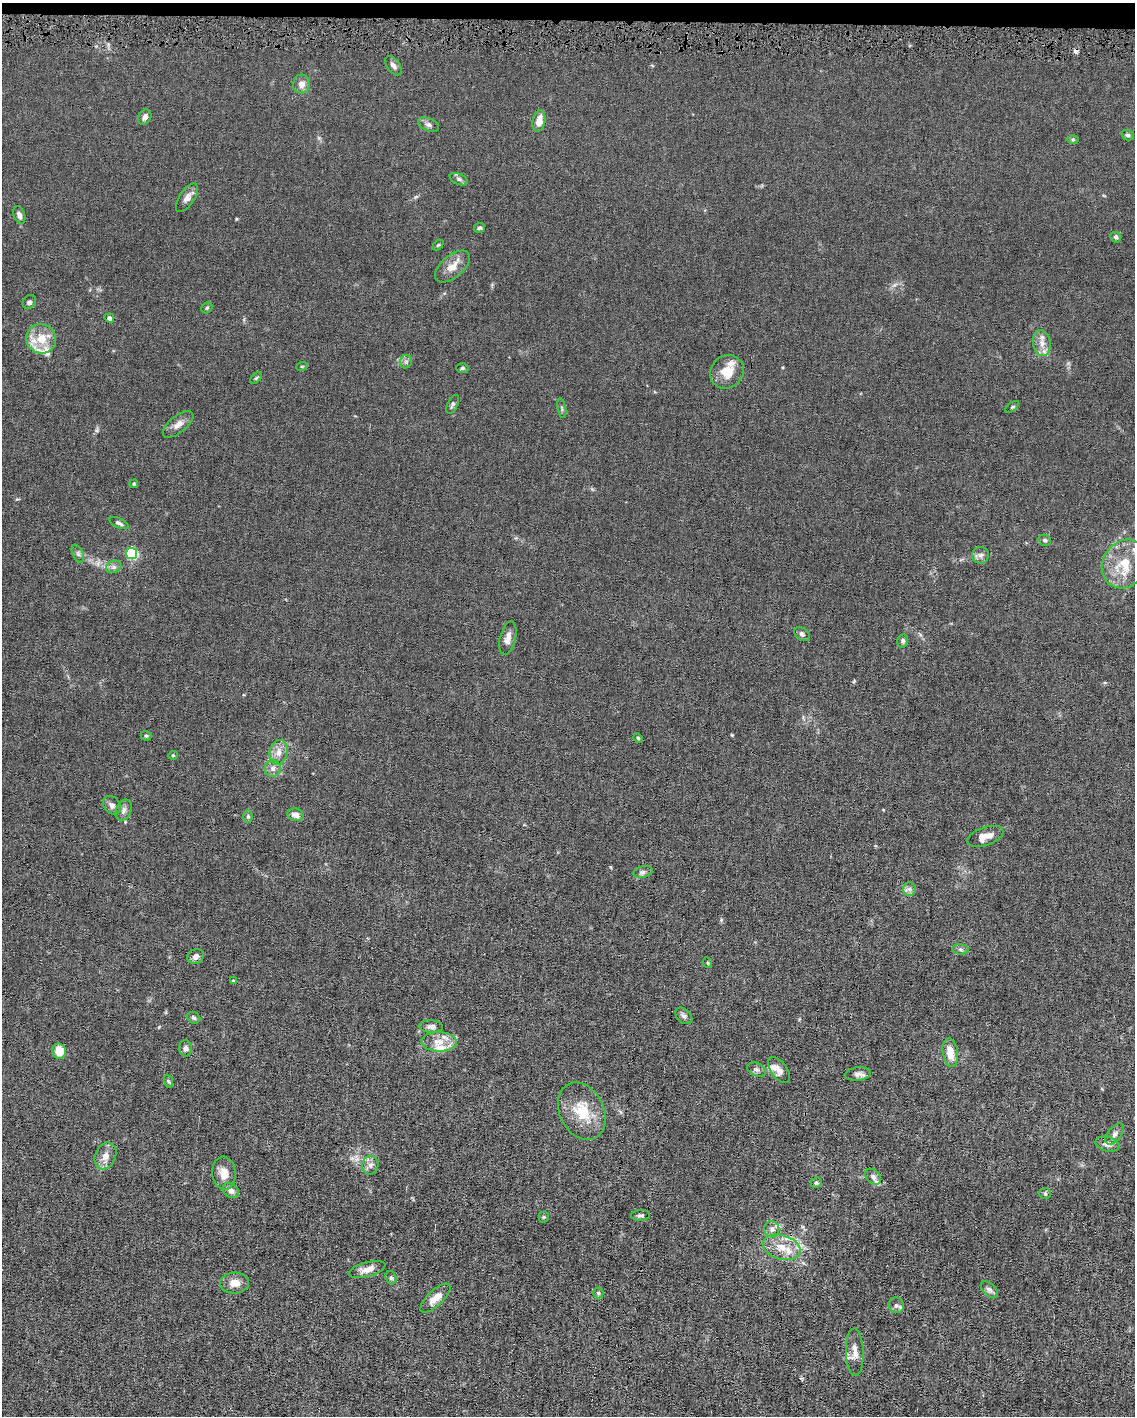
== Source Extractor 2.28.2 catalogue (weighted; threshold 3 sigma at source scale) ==
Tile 2 of 4 x 3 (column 2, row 1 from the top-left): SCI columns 1133-2265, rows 2935-4348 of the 4530 x 4563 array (HDU 1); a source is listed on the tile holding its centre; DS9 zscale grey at full resolution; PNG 1137 x 1418 px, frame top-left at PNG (2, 3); each listed source drawn as its Kron ellipse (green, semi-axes under 4 px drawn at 4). Shown black and unused: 1% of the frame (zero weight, under 4 of 8 exposures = <1% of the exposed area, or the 3 px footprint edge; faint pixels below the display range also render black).
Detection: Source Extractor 2.28.2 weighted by HDU 2 'WHT'; one run over the whole footprint, this tile lists its part. Background 0.0156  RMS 0.0023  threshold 0.00958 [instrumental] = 3 sigma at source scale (4.09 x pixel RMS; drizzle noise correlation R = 1.36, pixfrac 0.8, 0.05/0.05 arcsec/px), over >= 5 px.
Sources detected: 98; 2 cosmic-ray / hot-pixel residue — neither listed nor drawn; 8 inside a brighter listed object's ellipse — not listed separately; the other 88 listed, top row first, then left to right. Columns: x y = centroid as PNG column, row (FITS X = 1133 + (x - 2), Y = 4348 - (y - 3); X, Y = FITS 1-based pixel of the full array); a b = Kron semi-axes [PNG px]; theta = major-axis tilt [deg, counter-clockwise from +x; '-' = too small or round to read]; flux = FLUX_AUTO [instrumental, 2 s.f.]
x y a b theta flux
393 66 11 6 -53 0.82
301 84 9 8 - 1.3
145 117 8 6 59 0.91
539 121 11 6 79 2.4
429 125 11 6 -23 0.74
1128 135 6 5 - 0.43
1073 140 6 4 0 0.27
459 179 10 5 -25 0.51
187 198 16 7 56 1.2
19 215 9 5 -69 0.73
479 228 5 4 - 0.4
1116 237 5 5 - 0.48
438 245 6 4 44 0.23
452 267 21 11 40 2.3
29 302 7 6 - 0.52
207 308 6 5 - 0.31
109 318 5 4 - 0.64
41 339 15 14 - 4.2
1042 343 13 9 -81 1.7
406 362 7 6 - 0.51
302 366 6 3 18 0.19
462 368 6 4 3 0.32
727 372 17 16 - 3.7
256 378 7 4 44 0.28
453 404 10 5 64 0.46
1012 407 8 4 36 0.26
562 408 10 3 -79 0.3
178 424 18 8 39 1.5
134 484 4 3 - 0.24
119 523 10 4 -25 0.6
1045 540 6 5 - 0.43
132 553 6 5 - 22
78 554 9 5 -63 0.52
980 555 8 8 - 0.83
1125 564 25 21 55 6.4
114 567 8 6 20 0.64
802 634 9 6 -36 0.53
508 638 17 8 76 1.5
903 641 6 5 - 0.43
146 736 5 5 - 0.28
638 738 5 4 - 0.23
278 752 12 9 78 1.7
173 755 5 4 - 0.2
273 768 8 8 - 0.96
112 805 10 8 -49 0.87
124 810 11 7 66 0.88
296 815 8 6 -17 1.2
248 816 6 5 - 0.33
985 836 19 9 19 2
643 872 9 6 15 0.68
909 889 7 6 - 0.64
960 949 8 5 -7 0.45
196 956 8 7 - 0.95
708 963 5 3 - 0.2
233 981 4 3 - 0.29
684 1016 10 6 -43 0.67
194 1018 7 5 -31 0.4
431 1026 12 6 -3 0.83
439 1042 18 9 -1 2.6
186 1048 8 6 -80 0.7
59 1051 7 7 - 3.3
950 1052 14 7 -82 3
757 1069 10 6 -23 0.68
779 1070 15 8 -54 1.4
858 1074 13 6 6 0.96
168 1081 7 4 -71 0.31
582 1111 30 22 -63 6.6
1115 1134 12 6 52 0.78
1107 1144 12 7 -13 1
105 1156 14 10 67 1.7
370 1165 9 8 - 0.92
224 1173 16 11 -85 2.4
873 1177 9 6 -46 0.7
816 1183 5 5 - 0.34
231 1191 9 7 -37 1.2
1045 1194 6 5 - 0.33
640 1215 9 5 5 0.5
544 1217 5 5 - 0.26
772 1229 8 7 - 0.89
782 1247 19 12 -17 3.6
367 1269 19 7 15 1.7
391 1278 7 5 -73 0.4
234 1283 14 10 1 1.9
989 1290 10 6 -44 0.65
598 1293 5 5 - 0.34
435 1298 19 7 44 2.2
896 1305 8 7 - 0.7
855 1352 24 9 -88 1.9
Overlapping masked pixels (flux is a lower limit): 1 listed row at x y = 782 1247